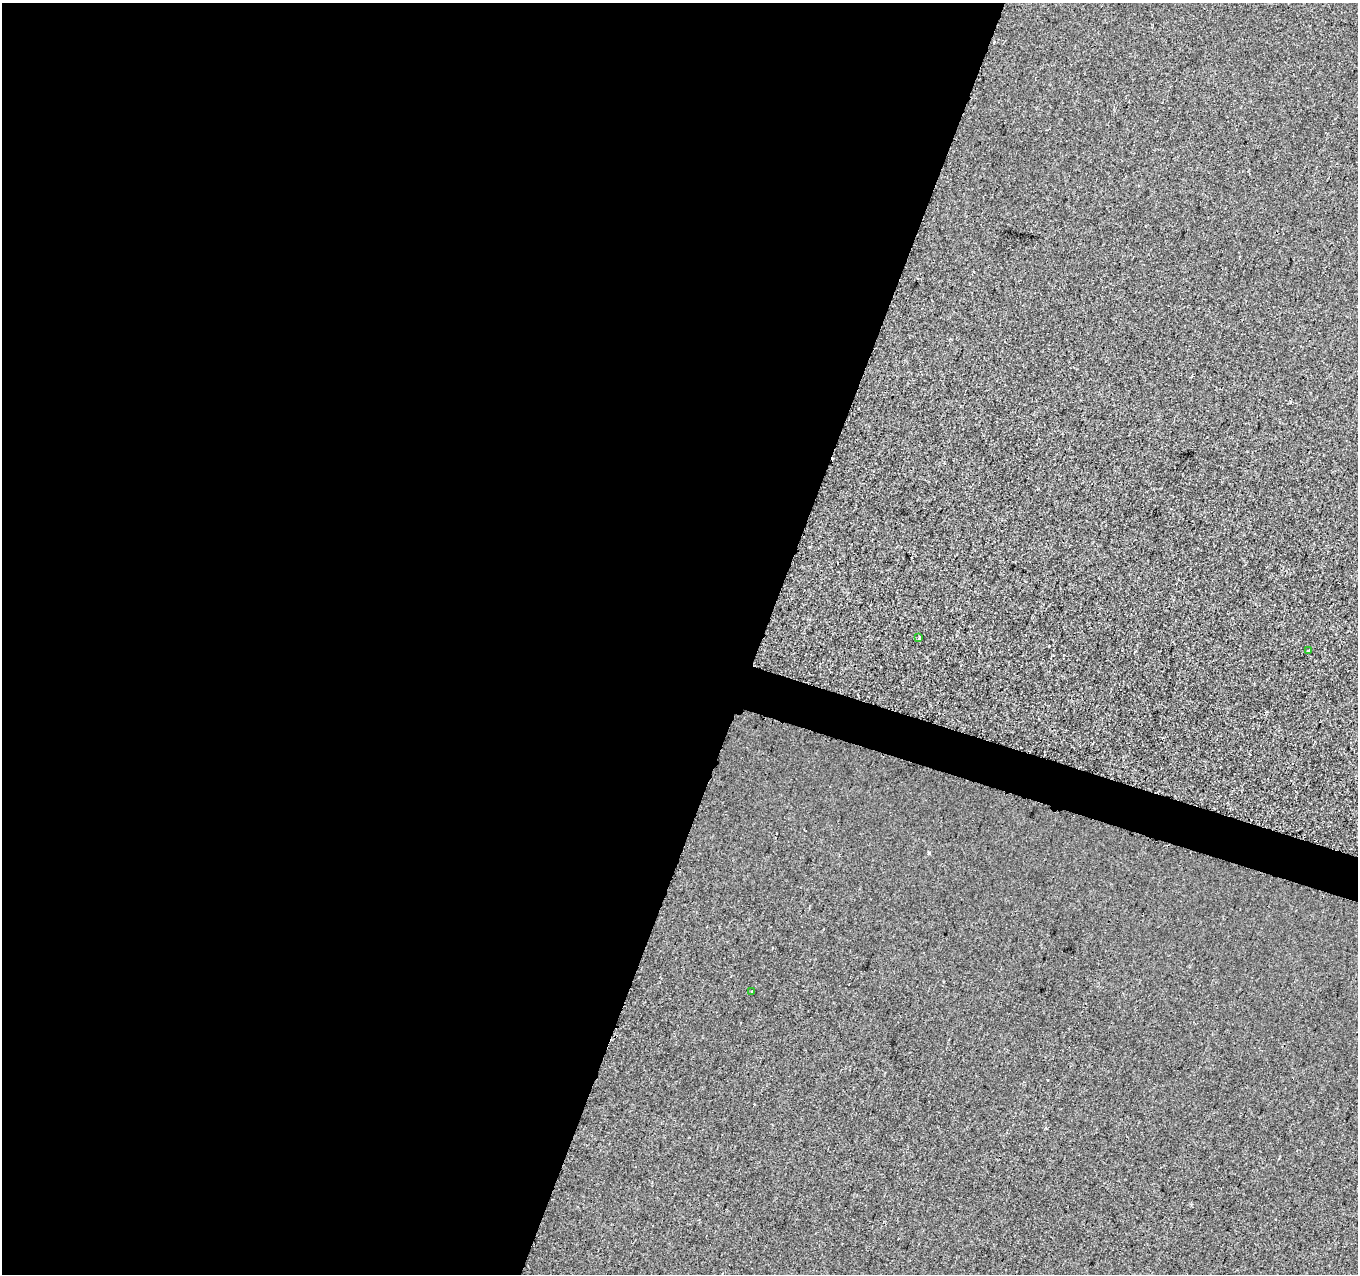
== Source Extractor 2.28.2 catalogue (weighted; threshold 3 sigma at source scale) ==
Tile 5 of 4 x 4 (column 1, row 2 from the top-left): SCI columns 14-1369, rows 2827-4098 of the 5442 x 5593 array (HDU 1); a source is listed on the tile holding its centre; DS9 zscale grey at full resolution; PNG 1360 x 1276 px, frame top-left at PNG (2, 3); each listed source drawn as its Kron ellipse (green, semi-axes under 4 px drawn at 4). Shown black and unused: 58% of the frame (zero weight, under 2 of 3 exposures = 1% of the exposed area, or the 3 px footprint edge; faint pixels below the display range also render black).
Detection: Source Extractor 2.28.2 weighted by HDU 2 'WHT'; one run over the whole footprint, this tile lists its part. Background 8.55e-04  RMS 0.0049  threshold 0.0223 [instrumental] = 3 sigma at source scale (4.5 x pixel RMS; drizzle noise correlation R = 1.50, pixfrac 1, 0.0396/0.0396 arcsec/px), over >= 5 px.
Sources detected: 4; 1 cosmic-ray / hot-pixel residue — neither listed nor drawn; the other 3 listed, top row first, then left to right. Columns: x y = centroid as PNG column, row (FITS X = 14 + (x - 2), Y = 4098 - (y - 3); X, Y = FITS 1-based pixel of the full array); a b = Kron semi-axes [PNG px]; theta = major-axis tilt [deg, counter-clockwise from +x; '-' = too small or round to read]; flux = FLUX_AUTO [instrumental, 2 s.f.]
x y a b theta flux
919 638 3 2 - 0.83
1309 650 3 2 - 0.92
752 991 3 3 - 0.94